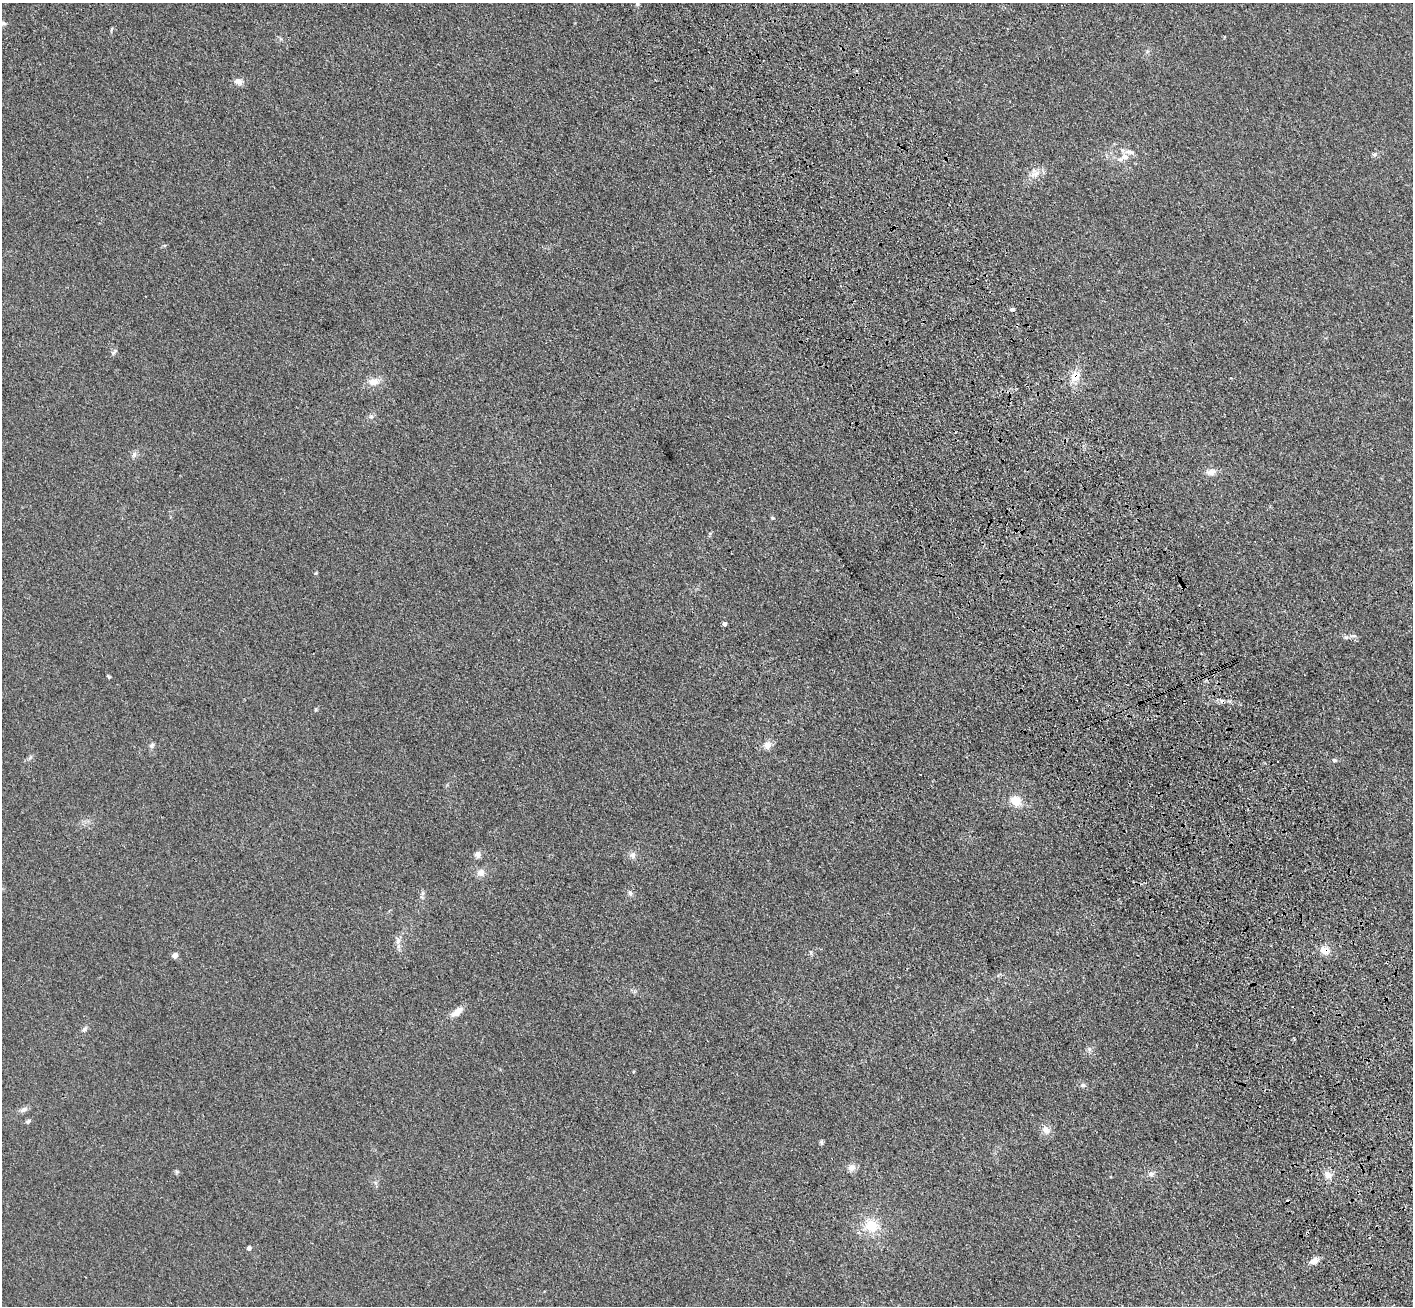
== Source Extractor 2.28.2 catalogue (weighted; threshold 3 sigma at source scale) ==
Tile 6 of 4 x 4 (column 2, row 2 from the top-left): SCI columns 1519-2929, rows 2822-4125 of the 5856 x 5772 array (HDU 1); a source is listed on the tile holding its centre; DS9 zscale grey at full resolution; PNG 1415 x 1308 px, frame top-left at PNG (2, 3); no overlay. Shown black and unused: <1% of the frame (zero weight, under 3 of 4 exposures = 6% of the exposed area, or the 3 px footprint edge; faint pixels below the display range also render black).
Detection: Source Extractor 2.28.2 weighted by HDU 2 'WHT'; one run over the whole footprint, this tile lists its part. Background 0.095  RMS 0.0072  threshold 0.0323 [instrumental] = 3 sigma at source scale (4.5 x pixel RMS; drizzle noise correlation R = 1.50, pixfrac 1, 0.05/0.05 arcsec/px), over >= 5 px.
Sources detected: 46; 3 cosmic-ray / hot-pixel residue — not listed; the other 43 listed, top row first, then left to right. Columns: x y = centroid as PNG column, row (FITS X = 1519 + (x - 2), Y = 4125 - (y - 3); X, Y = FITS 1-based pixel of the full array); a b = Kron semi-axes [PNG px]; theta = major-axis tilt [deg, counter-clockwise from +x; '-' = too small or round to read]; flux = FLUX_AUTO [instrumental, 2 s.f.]
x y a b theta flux
637 3 7 5 90 1.6
3 23 9 5 -17 1.7
111 29 8 3 77 0.79
238 81 11 9 -19 3.6
1374 154 6 5 - 1.3
1125 157 13 9 7 6.2
1035 173 15 14 - 6.6
1012 309 6 4 -9 1.3
114 352 11 4 48 1.4
1075 377 14 11 60 9
374 382 13 9 4 6.7
371 416 6 6 - 1.5
134 454 9 6 74 2.1
1211 472 12 7 5 4.7
772 518 6 4 -21 0.82
724 624 4 4 - 2
1346 637 7 6 - 1.8
152 745 8 6 65 1.6
767 745 11 10 - 4.4
1334 760 6 5 - 1.3
1016 801 14 12 -33 9.6
477 854 8 7 - 2.9
633 855 9 7 75 2.7
481 872 10 9 - 4.1
423 893 7 4 90 1.4
630 893 8 5 -74 1.7
398 941 10 6 74 3
1325 950 11 9 -26 6.6
175 955 4 4 - 6.6
457 1012 18 8 41 5.8
84 1029 9 5 45 1.7
1089 1049 7 4 -72 1.4
1083 1085 8 6 0 1.6
23 1110 11 7 31 2.5
28 1121 7 5 44 1.4
1046 1130 11 9 -48 4.6
821 1142 7 5 89 1.2
851 1167 10 9 - 3.9
1151 1174 8 7 - 2.3
1328 1175 11 9 -41 5
871 1226 18 17 - 17
249 1248 4 4 - 3.1
1314 1261 11 7 24 4.4
Overlapping masked pixels (flux is a lower limit): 2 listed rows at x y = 1075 377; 1325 950
Isophote crosses this tile's border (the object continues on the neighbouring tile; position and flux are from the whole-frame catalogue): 2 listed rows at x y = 637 3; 3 23
Unlisted compact peaks at least as high as the median listed source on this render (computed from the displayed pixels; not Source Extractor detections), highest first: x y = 109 677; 316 573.